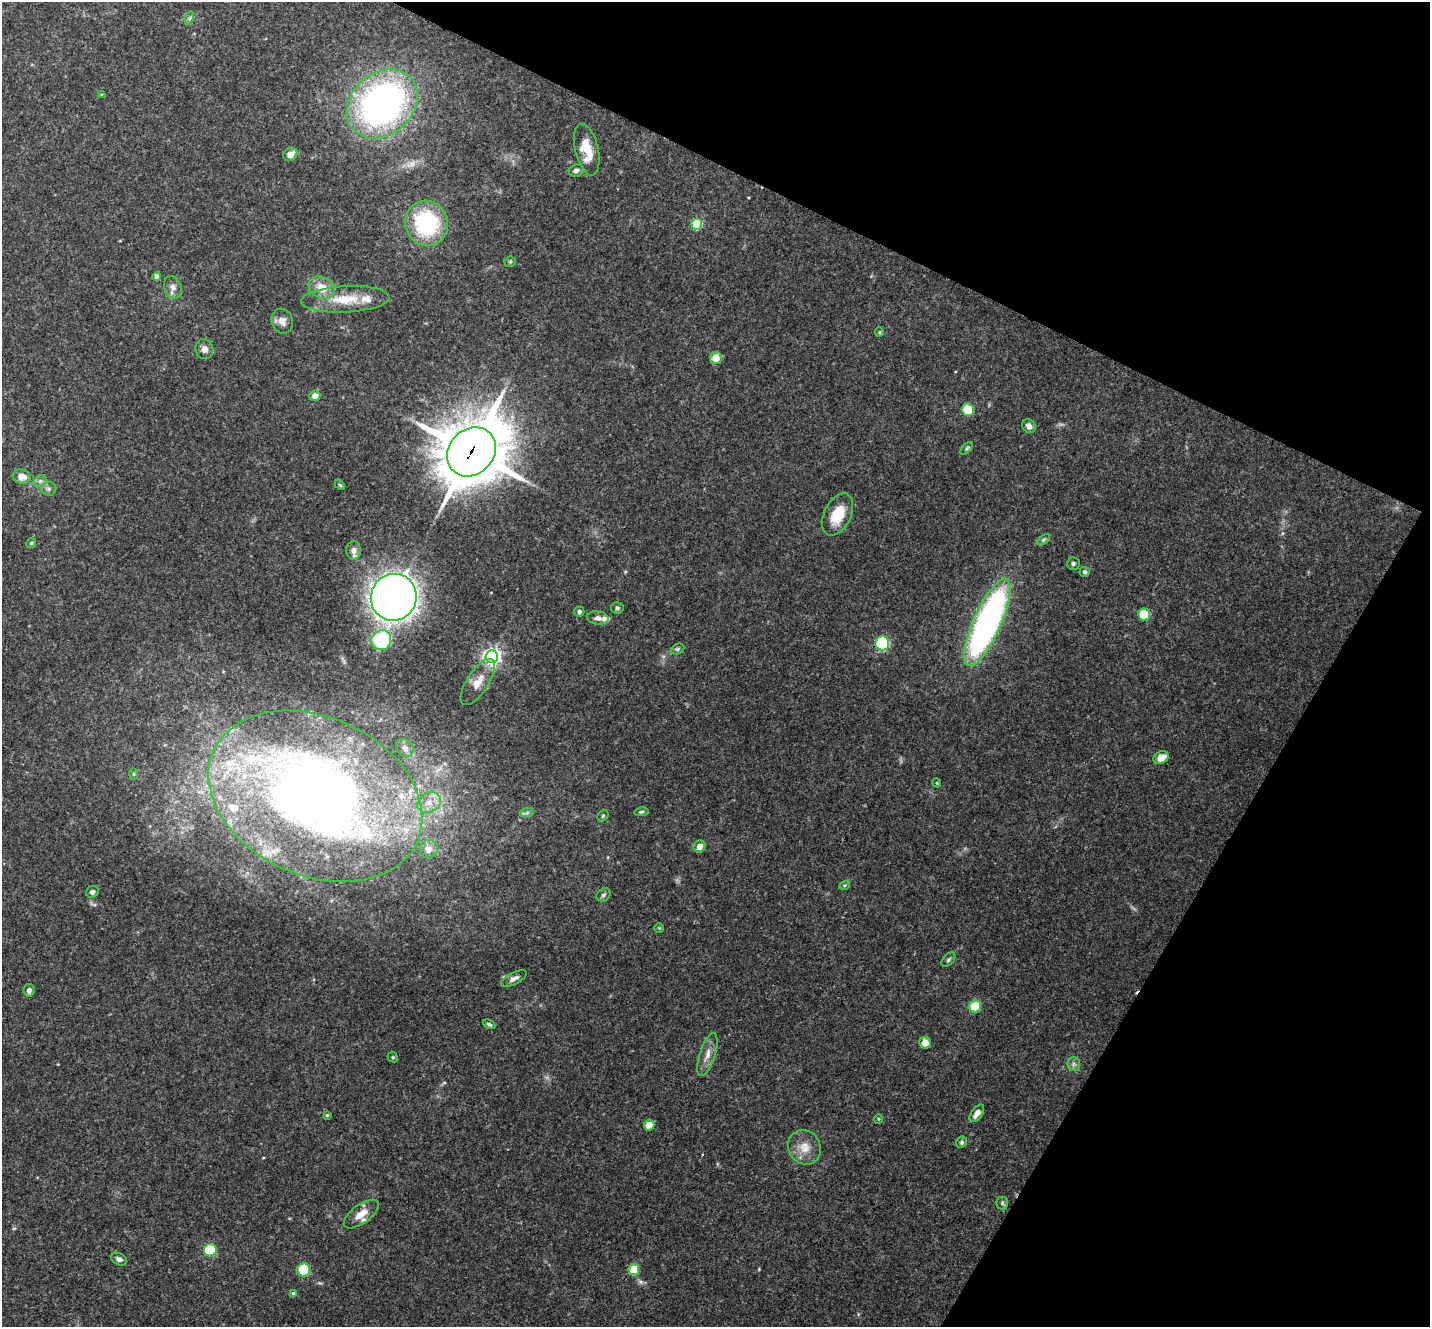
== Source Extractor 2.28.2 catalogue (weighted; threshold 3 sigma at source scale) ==
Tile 8 of 4 x 4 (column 4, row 2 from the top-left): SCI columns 4291-5718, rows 2937-4261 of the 5722 x 5735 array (HDU 1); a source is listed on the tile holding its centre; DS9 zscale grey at full resolution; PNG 1432 x 1329 px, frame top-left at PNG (2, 2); each listed source drawn as its Kron ellipse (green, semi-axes under 4 px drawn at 4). Shown black and unused: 25% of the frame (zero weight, under 3 of 4 exposures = <1% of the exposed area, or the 3 px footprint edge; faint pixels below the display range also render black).
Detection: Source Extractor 2.28.2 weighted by HDU 2 'WHT'; one run over the whole footprint, this tile lists its part. Background 0.125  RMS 0.0075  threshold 0.0337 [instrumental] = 3 sigma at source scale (4.5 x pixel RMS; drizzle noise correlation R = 1.50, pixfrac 1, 0.05/0.05 arcsec/px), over >= 5 px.
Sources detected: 89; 1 cosmic-ray / hot-pixel residue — neither listed nor drawn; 8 inside a brighter listed object's ellipse — not listed separately; the other 80 listed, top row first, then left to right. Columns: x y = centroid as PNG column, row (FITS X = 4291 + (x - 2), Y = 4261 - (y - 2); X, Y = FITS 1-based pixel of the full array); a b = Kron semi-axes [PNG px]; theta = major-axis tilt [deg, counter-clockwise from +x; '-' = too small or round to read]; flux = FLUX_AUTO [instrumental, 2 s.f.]
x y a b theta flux
190 18 7 4 71 1.3
102 95 4 4 - 0.98
382 104 39 30 42 280
587 150 26 11 -77 18
290 154 7 6 - 6.4
576 171 7 6 - 2.7
426 223 23 21 -68 71
697 224 5 5 - 53
510 262 5 5 - 1.2
157 276 4 4 - 4.5
173 288 12 8 -71 4.4
322 288 13 10 -25 12
345 299 44 13 3 25
282 321 12 10 -72 5.1
879 332 5 4 - 0.93
204 349 10 9 - 4.4
716 358 6 6 - 11
315 396 5 5 - 5.3
968 410 6 6 - 29
1029 426 7 6 - 4.4
967 448 8 4 45 1.2
471 452 26 22 47 4100
22 477 9 7 -10 8
40 481 7 5 44 1.9
340 485 6 3 -45 0.97
49 489 8 7 - 2.4
838 515 22 13 63 20
1043 540 7 4 32 1.4
31 543 5 4 - 0.95
353 550 9 7 -89 4.2
1073 563 6 6 - 1.8
1085 572 5 5 - 1.5
394 597 23 23 - 850
617 608 6 5 - 1.6
579 612 5 5 - 1.9
1144 614 6 6 - 21
598 618 11 6 -6 3.9
987 622 47 14 66 280
381 640 10 9 - 57
882 643 7 7 - 70
678 649 7 4 27 1.4
492 656 6 6 - 300
478 682 27 11 57 9.5
405 748 10 8 -45 4.2
1161 757 8 6 29 8.9
133 774 6 4 90 0.94
937 783 4 3 - 0.65
315 796 111 79 -24 670
429 803 12 9 30 7.5
641 812 7 4 7 1.1
527 813 7 4 1 1.7
603 816 6 5 - 1.1
699 846 6 5 - 6.7
429 849 9 9 - 6.3
845 885 5 3 - 0.73
92 892 6 5 - 1.9
603 895 7 6 - 1.6
659 928 5 4 - 0.85
948 960 8 5 47 1.6
514 978 14 6 27 3.9
29 990 6 5 - 3.5
975 1006 6 5 - 32
489 1024 6 4 -26 1.7
925 1043 6 5 - 6.9
707 1054 22 7 72 7.3
393 1057 5 4 - 0.95
1074 1064 7 6 - 2.2
977 1113 10 5 55 5.3
327 1115 4 4 - 0.99
878 1119 4 3 - 0.61
649 1125 5 5 - 9.9
962 1142 6 5 - 1.4
804 1147 18 16 -58 12
1002 1203 6 6 - 1.6
361 1214 20 9 36 9.7
210 1250 6 6 - 39
119 1259 8 5 -27 2.7
304 1270 6 6 - 29
634 1270 5 5 - 19
294 1294 4 4 - 4.7
Overlapping masked pixels (flux is a lower limit): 1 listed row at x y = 471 452